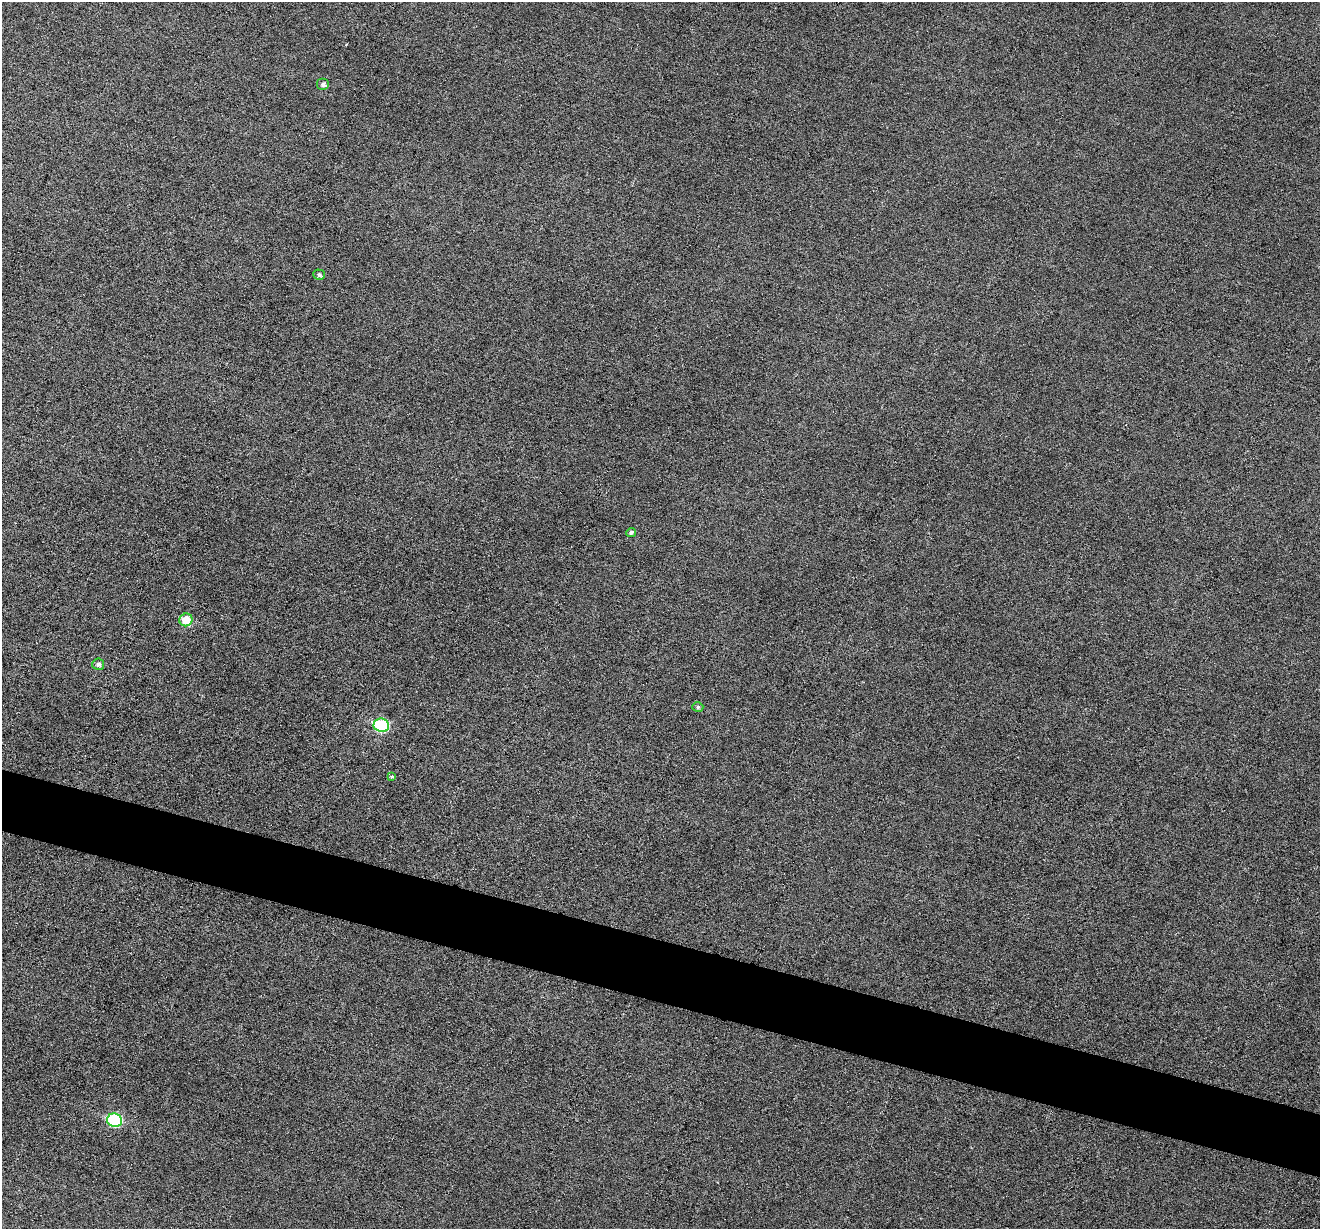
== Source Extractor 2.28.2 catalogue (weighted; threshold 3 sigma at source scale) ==
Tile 6 of 4 x 4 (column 2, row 2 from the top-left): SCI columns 1319-2636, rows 2583-3809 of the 5274 x 5294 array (HDU 1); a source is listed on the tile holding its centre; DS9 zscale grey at full resolution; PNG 1322 x 1231 px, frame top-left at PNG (2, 2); each listed source drawn as its Kron ellipse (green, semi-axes under 4 px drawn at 4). Shown black and unused: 5% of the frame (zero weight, under 3 of 6 exposures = <1% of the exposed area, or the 3 px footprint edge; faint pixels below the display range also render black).
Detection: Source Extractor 2.28.2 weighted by HDU 2 'WHT'; one run over the whole footprint, this tile lists its part. Background 0.0399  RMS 0.0054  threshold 0.0222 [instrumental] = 3 sigma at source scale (4.09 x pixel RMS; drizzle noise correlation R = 1.36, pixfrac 0.8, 0.05/0.05 arcsec/px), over >= 5 px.
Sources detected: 9; all 9 listed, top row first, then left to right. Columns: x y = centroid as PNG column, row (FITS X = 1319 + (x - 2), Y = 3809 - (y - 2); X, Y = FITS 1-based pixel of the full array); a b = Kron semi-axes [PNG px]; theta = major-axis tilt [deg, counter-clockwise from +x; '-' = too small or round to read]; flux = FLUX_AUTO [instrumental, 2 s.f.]
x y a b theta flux
323 85 6 6 - 1.7
319 275 6 5 - 1.2
631 532 5 4 - 1.1
186 620 6 6 - 11
98 664 6 6 - 1.7
698 707 5 5 - 0.92
381 725 8 6 -7 40
392 777 4 3 - 0.77
115 1120 7 6 - 46